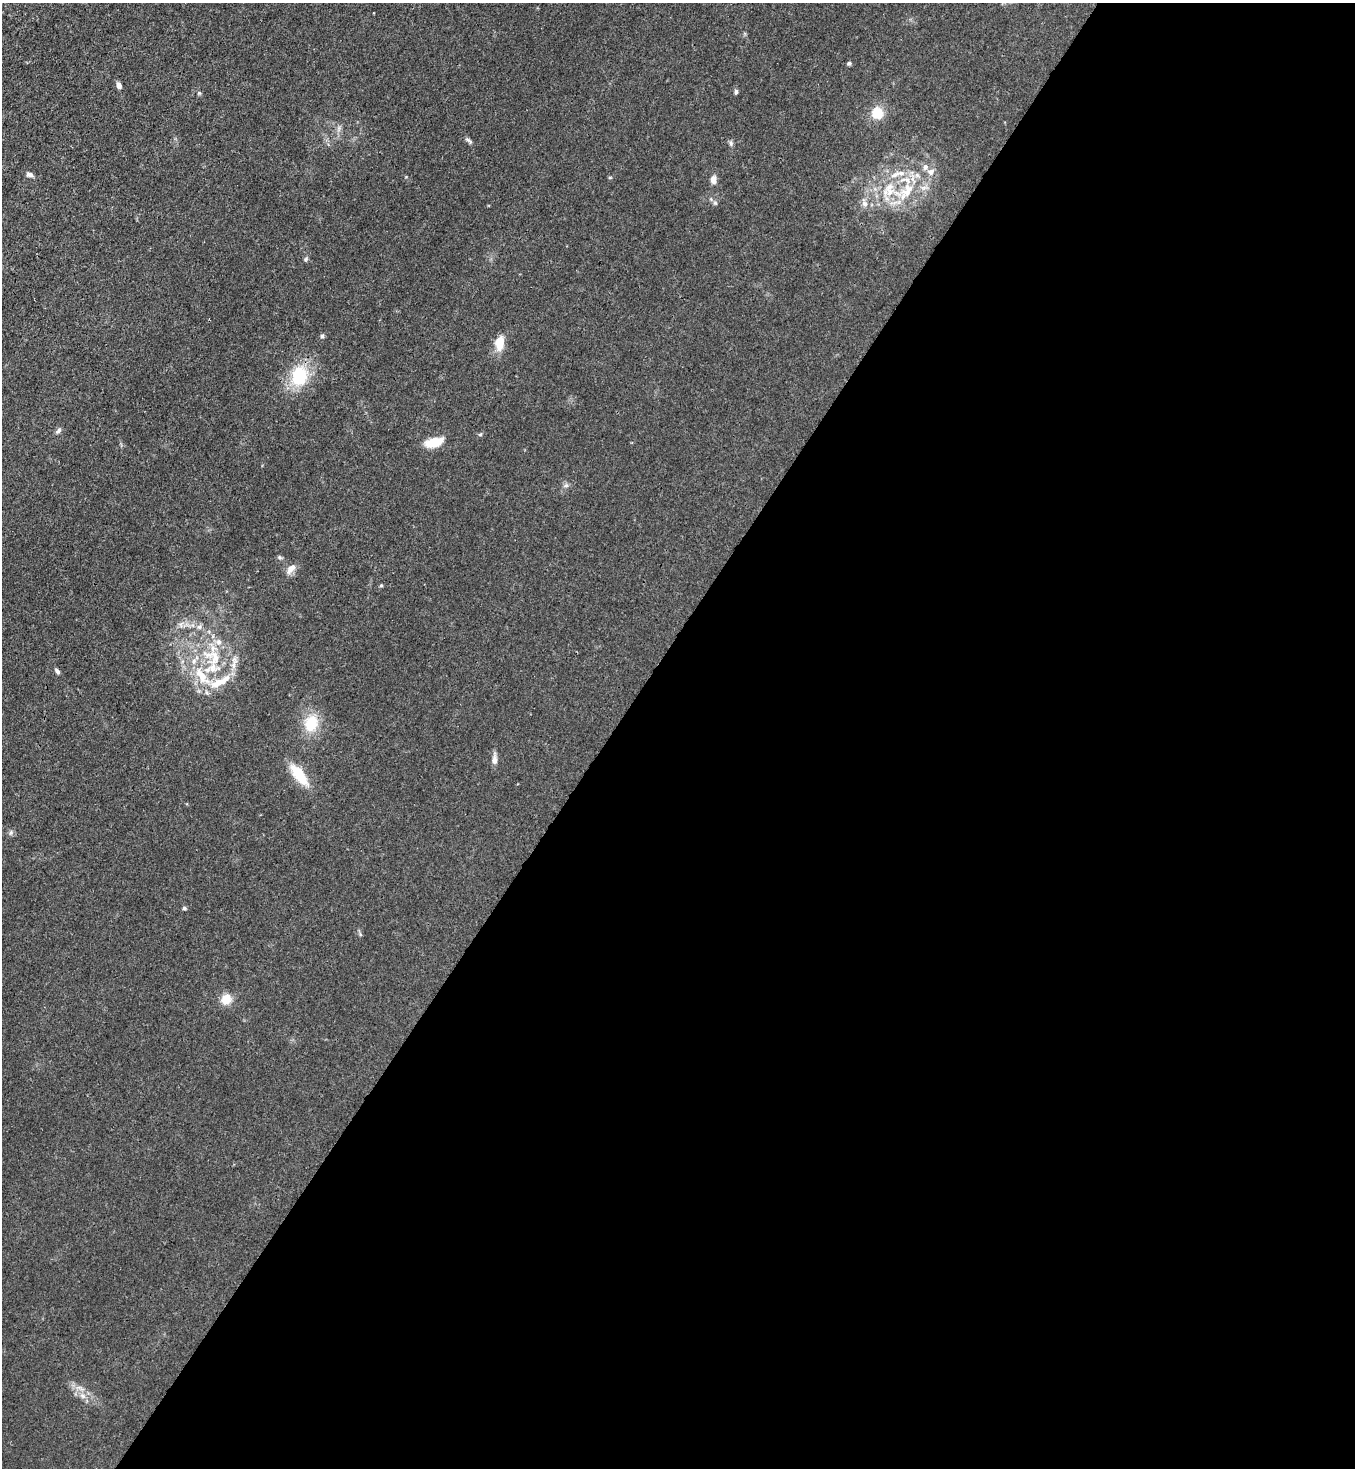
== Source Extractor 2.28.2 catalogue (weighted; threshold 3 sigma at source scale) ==
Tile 12 of 4 x 4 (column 4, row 3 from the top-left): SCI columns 4285-5637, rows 1528-2993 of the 6010 x 5988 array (HDU 1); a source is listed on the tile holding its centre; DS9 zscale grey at full resolution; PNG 1357 x 1470 px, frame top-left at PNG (2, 3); no overlay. Shown black and unused: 55% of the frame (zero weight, under 3 of 4 exposures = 7% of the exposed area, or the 3 px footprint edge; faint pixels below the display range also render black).
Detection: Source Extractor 2.28.2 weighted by HDU 2 'WHT'; one run over the whole footprint, this tile lists its part. Background 0.0202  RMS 0.0027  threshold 0.0119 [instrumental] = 3 sigma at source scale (4.5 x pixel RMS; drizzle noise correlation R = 1.50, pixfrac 1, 0.05/0.05 arcsec/px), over >= 5 px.
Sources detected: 44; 6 inside a brighter listed object's ellipse — not listed separately; the other 38 listed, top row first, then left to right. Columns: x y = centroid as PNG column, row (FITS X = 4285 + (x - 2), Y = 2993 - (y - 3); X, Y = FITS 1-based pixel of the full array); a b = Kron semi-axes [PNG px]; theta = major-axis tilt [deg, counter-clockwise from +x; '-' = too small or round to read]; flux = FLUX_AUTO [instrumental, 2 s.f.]
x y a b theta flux
849 63 5 5 - 0.47
119 86 8 6 -63 0.9
736 92 6 5 - 0.52
199 93 5 5 - 0.35
877 113 8 8 - 7.3
469 141 12 4 -38 0.62
731 143 7 5 -87 0.57
931 172 10 8 39 1.5
30 174 8 5 -19 0.9
898 174 28 6 17 3
713 180 10 7 89 1.5
889 187 15 9 43 3.1
907 190 26 17 55 9.4
715 203 6 5 - 0.47
865 204 8 7 - 1.1
306 259 6 4 88 0.4
322 336 5 5 - 0.43
500 342 18 11 81 4.1
299 376 20 16 74 13
58 431 9 5 46 0.69
435 442 21 10 14 5.2
566 485 7 4 1 0.53
291 569 15 8 47 1.9
381 586 6 4 1 0.28
181 625 7 4 -72 0.58
199 627 7 6 - 0.79
215 657 25 14 89 7.3
234 660 11 7 -70 1.5
57 671 8 4 -54 0.64
201 675 28 11 -56 7
220 681 35 10 27 6
311 723 19 15 69 7.4
494 759 13 6 86 1.4
299 775 23 9 -53 9.1
11 833 8 4 81 0.47
184 908 5 5 - 0.36
226 999 13 11 46 3.2
83 1396 8 6 -35 1